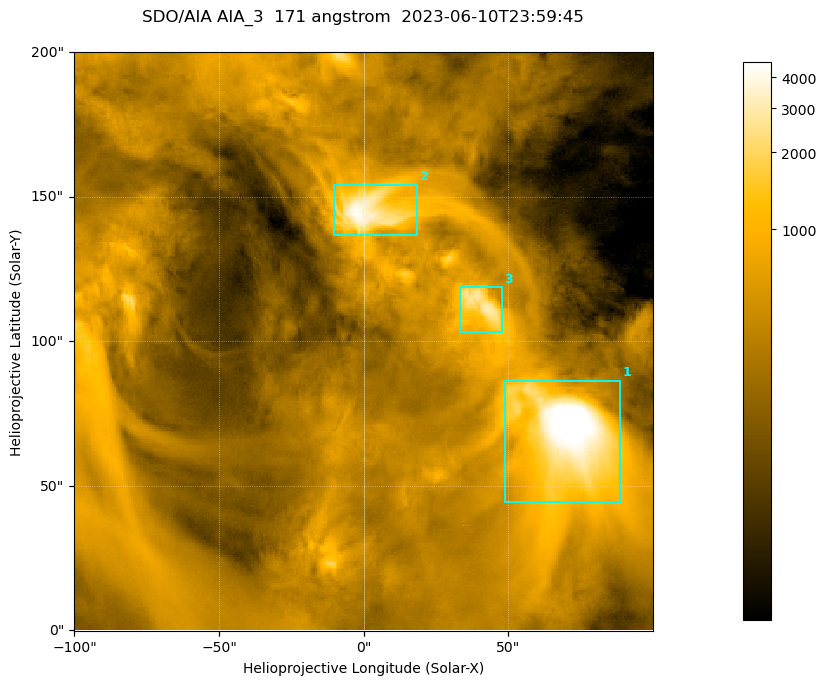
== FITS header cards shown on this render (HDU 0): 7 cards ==
TELESCOP= 'SDO/AIA '
INSTRUME= 'AIA_3   '
WAVELNTH=                  171
WAVEUNIT= 'angstrom'
DATE-OBS= '2023-06-10T23:59:45.352'
CTYPE1  = 'HPLN-TAN'
CTYPE2  = 'HPLT-TAN'

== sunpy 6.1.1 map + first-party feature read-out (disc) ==
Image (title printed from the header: SDO/AIA AIA_3  171 angstrom  2023-06-10T23:59:45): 334 x 334 px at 0.599 arcsec/px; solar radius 945 arcsec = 1577 px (partial field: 1.4% of the solar disc is inside the frame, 100% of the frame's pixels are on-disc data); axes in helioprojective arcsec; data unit not stated in the header (colour bar unlabelled)
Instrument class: DISC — disc imager (sunpy class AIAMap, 171 A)
Bright regions (active regions / flare kernels): reference = the on-disc median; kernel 3 px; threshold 5 sigma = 1107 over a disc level ~360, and >= 1.15x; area >= 111 px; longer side >= 4 px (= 2.4 arcsec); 3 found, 3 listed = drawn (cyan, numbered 1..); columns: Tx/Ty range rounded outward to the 2 arcsec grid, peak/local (2 s.f.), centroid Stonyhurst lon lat
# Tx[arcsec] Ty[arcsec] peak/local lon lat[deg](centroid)
1 48..90 44..86 17 +4 +4
2 -12..20 136..154 12 +0 +9
3 32..48 102..120 8.6 +2 +7